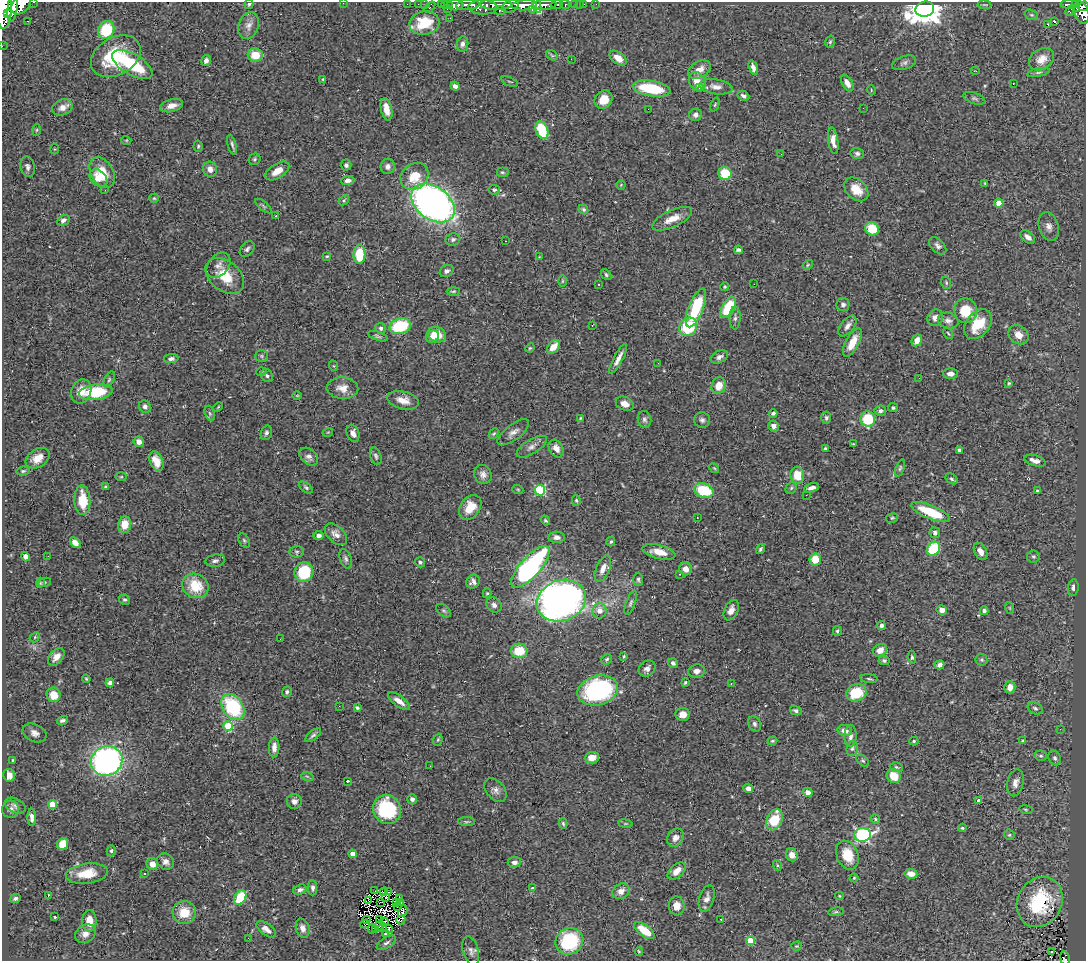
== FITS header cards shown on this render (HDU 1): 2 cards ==
NAXIS1  =                 1084
NAXIS2  =                  959

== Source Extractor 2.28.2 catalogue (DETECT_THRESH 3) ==
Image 1084 x 959 px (HDU 1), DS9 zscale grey, 1 PNG px = 1 image px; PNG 1088 x 963 px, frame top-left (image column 1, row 959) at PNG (2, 2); each listed source drawn as its Kron ellipse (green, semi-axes under 4 px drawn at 4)
Background 0.541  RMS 0.034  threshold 0.101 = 3 sigma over >= 5 px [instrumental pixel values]
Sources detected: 427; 8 with non-positive FLUX_AUTO (blend fragments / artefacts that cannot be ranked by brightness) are neither listed nor drawn; the other 419 listed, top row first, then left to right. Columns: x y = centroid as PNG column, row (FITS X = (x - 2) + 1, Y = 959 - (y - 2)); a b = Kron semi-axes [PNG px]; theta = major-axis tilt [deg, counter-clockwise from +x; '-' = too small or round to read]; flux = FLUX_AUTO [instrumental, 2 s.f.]
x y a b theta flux
34 2 3 2 - 31
343 3 2 2 - 130
21 4 12 8 49 1500
249 4 5 3 - 3.2
407 4 2 2 - 8.2
418 4 3 2 - 14
425 4 2 2 - 6
441 4 4 3 - 24
575 4 3 3 - 29
579 4 2 2 - 5.9
584 4 2 2 - 9.2
596 4 2 2 - 6.5
1069 4 9 3 -1 170
447 5 6 3 0 60
455 5 8 5 -1 820
468 5 12 5 4 870
496 5 16 5 -1 650
524 5 12 5 4 1500
537 5 8 3 -71 400
545 5 12 5 2 880
557 5 6 4 11 290
565 5 5 3 - 77
984 5 7 3 -5 2.5
1076 5 4 3 - 86
510 6 9 6 28 820
1084 6 6 4 22 290
13 7 15 5 83 1400
430 7 6 4 48 63
483 7 14 7 -1 620
4 8 20 8 89 2600
447 9 3 2 - 14
925 9 9 7 12 3500
1077 9 4 2 - 60
500 10 6 3 0 110
532 10 4 3 - 130
1070 11 6 3 64 11
1081 12 11 7 -70 530
7 14 4 3 - 380
1031 15 7 5 -19 3.4
450 18 2 2 - 4.1
28 21 2 2 - 1.5
1054 21 4 3 - 5.4
424 23 15 11 10 82
1048 24 3 2 - 11
249 26 14 10 70 16
106 30 9 8 - 91
830 42 6 4 73 3.5
462 44 8 5 81 8.2
2 46 2 2 - 6.6
255 55 7 7 - 41
552 55 6 4 -32 3.2
116 56 26 18 29 130
618 58 10 5 -37 22
571 59 2 2 - 9.7
1041 59 13 10 35 24
206 61 5 5 - 9.3
904 63 12 6 17 8.5
132 65 22 10 -30 170
753 67 7 4 -73 9.9
699 69 12 8 29 22
975 71 4 3 - 2.3
1038 72 11 3 10 5.6
323 79 4 4 - 2.1
509 82 8 2 -21 2.5
697 82 10 8 -61 29
847 83 9 5 -60 13
1013 83 3 2 - 2
455 86 4 4 - 8.3
699 87 3 3 - 20
716 87 16 7 -8 16
651 88 19 7 -9 110
871 90 5 3 - 2
743 96 6 4 -24 6.8
974 98 11 5 -20 5.9
603 100 10 8 49 35
715 105 7 3 69 3
171 106 12 6 14 16
62 107 10 8 23 16
863 108 2 2 - 1.1
386 109 11 5 -77 22
648 109 3 2 - 5.7
695 115 6 6 - 7.6
37 130 5 3 - 2.5
542 130 9 6 -69 94
126 140 5 3 - 1.9
833 141 13 5 -82 16
232 145 10 3 -74 5.3
198 146 5 4 - 3.5
55 149 5 3 - 2
857 153 7 5 -15 6.1
781 154 2 2 - 1.3
255 159 6 5 - 4.5
346 165 5 5 - 6.1
388 166 8 7 - 9
28 167 10 7 -76 8.1
210 169 7 7 - 17
277 171 13 7 32 26
502 172 6 5 - 3.7
102 173 16 11 -60 48
725 174 7 6 - 68
414 176 15 12 38 52
98 178 10 7 -45 25
348 180 6 4 5 8.6
985 183 4 3 - 2.1
621 185 4 4 - 2.5
856 189 14 10 -44 38
105 190 2 2 - 13
494 190 6 5 - 4.4
154 198 5 4 - 2.8
344 200 6 4 41 3.5
433 203 24 16 -36 1200
999 203 4 4 - 41
263 206 10 3 -40 3.4
583 209 5 4 - 3.9
276 216 3 2 - 1.6
672 219 21 8 25 28
63 220 6 5 - 7.7
1049 226 14 10 -71 15
872 229 7 6 - 59
1028 237 8 5 -38 14
453 239 7 6 - 6.7
505 241 3 2 - 2.3
938 246 10 6 -45 7.7
247 249 9 6 50 6.3
738 250 4 3 - 6.8
359 254 9 6 87 77
327 256 4 3 - 2.3
539 257 3 3 - 1.6
218 265 14 10 50 15
808 265 5 4 - 2.6
447 271 7 5 32 6.5
606 275 6 4 -51 3.9
225 276 22 15 -39 64
562 281 6 4 89 2.8
946 283 6 4 -71 3.4
599 284 3 2 - 2.1
754 284 3 2 - 2.2
725 287 4 4 - 2.5
453 291 6 3 1 3.2
843 304 6 6 - 6.4
696 308 20 7 68 130
728 308 11 6 60 100
966 311 12 11 - 61
735 318 11 5 89 8
935 318 8 7 - 12
948 321 10 8 -14 10
978 324 17 11 51 73
592 325 3 2 - 2
400 326 11 7 15 120
847 326 12 6 52 11
688 327 9 8 - 110
381 328 5 5 - 6
948 333 6 3 -54 2.5
437 335 9 7 -25 38
1018 335 11 8 -42 22
378 336 10 4 -19 4.5
432 337 7 5 30 13
917 340 6 5 - 20
852 343 16 6 61 34
553 347 8 5 47 27
530 348 5 4 - 2.6
262 356 6 5 - 3.6
719 357 9 6 26 8.6
171 359 7 4 7 6.7
618 359 17 4 62 15
658 363 2 2 - 4.4
334 366 5 3 - 2.2
261 372 5 3 - 1.8
950 374 7 5 -1 9.6
267 376 7 5 -57 5.4
919 378 3 2 - 2.3
109 380 9 4 63 5
1009 383 3 3 - 2.9
719 386 8 7 - 32
342 388 16 10 -3 22
81 391 12 9 66 27
96 392 17 8 8 110
297 395 5 3 - 1.9
403 400 16 9 -14 25
625 404 9 6 -24 16
145 407 6 5 - 7.1
218 407 5 3 - 2.1
893 408 5 4 - 4.4
880 411 6 5 - 6
210 413 8 5 -70 4.5
773 413 4 3 - 5.7
580 418 4 3 - 2.1
826 418 6 5 - 5.2
644 419 8 6 -75 6.6
868 419 7 7 - 90
702 420 8 8 - 7.4
773 426 5 5 - 10
328 432 5 3 - 2
513 432 19 7 37 14
266 433 7 5 71 5.9
353 433 9 6 -69 12
494 434 6 4 47 3.1
139 442 5 5 - 13
853 444 3 2 - 1.9
532 447 17 7 32 14
556 449 9 6 -58 15
825 449 4 3 - 4
959 450 4 4 - 7.8
376 456 9 5 -72 5.3
309 457 10 7 -41 9.9
38 458 13 9 32 30
156 461 10 6 -67 25
1035 461 11 5 -17 14
714 468 5 4 - 2.6
900 468 9 4 69 4
23 471 6 4 10 3.8
483 475 10 8 -66 12
797 475 8 7 - 44
121 477 6 4 1 2.6
951 479 6 4 -39 4
106 487 3 3 - 3.1
306 487 7 4 -38 4
791 488 6 5 - 3.7
812 488 8 4 14 9.5
518 490 5 3 - 2.2
540 490 5 5 - 210
704 490 10 7 -19 95
1037 491 3 3 - 3.6
806 495 2 2 - 74
82 500 15 8 -86 55
576 500 5 4 - 3.3
470 507 13 9 54 39
930 512 21 6 -22 98
697 518 3 2 - 2.2
892 518 6 4 13 3.3
545 520 5 4 - 3.3
125 525 8 6 81 34
935 533 5 5 - 6.2
336 534 13 8 -43 15
319 536 5 4 - 7.9
557 537 8 5 -3 9.3
244 540 8 5 -63 4.1
611 541 5 4 - 3.6
75 543 6 4 -42 18
760 549 5 4 - 4.5
933 549 7 6 - 120
980 551 9 6 -62 14
297 552 7 5 1 4.2
659 552 17 7 -14 33
48 556 2 2 - 1.1
26 557 5 4 - 10
1033 557 6 6 - 4.5
346 559 10 5 -70 6.8
815 559 6 6 - 36
215 561 10 6 9 7.3
420 562 5 5 - 4.3
530 567 26 10 48 530
603 569 13 6 67 18
686 569 6 6 - 15
304 572 10 9 - 110
680 574 3 3 - 2.1
638 579 7 5 -90 4.5
44 582 7 4 21 2.9
473 582 7 6 - 9.3
40 583 5 3 - 1.9
195 586 13 12 - 67
1073 587 8 5 83 8.7
487 593 5 4 - 2.8
125 600 5 5 - 4.3
561 601 25 20 21 1200
631 603 12 4 69 5.9
494 605 8 7 - 8.6
1010 608 6 3 -71 2.5
731 610 11 6 65 13
942 610 5 4 - 12
444 611 8 5 -37 5
599 611 7 7 - 18
984 611 4 4 - 5.8
881 625 4 4 - 6.3
837 631 5 3 - 3.5
35 637 6 4 47 3.5
280 639 3 2 - 2.7
880 650 7 6 - 17
519 651 8 7 - 60
624 656 3 3 - 2.1
56 657 10 6 48 17
912 657 6 4 -83 4.1
607 659 5 4 - 3.9
981 660 6 5 - 3.5
884 661 5 4 - 4.2
673 663 5 4 - 6.8
940 665 5 4 - 10
647 668 9 7 42 11
697 671 8 6 9 12
86 679 4 3 - 2.7
869 679 9 3 -7 3.4
685 682 4 3 - 2.7
110 683 4 4 - 6.6
731 683 3 2 - 3.6
1010 687 6 5 - 19
598 690 21 14 14 320
287 692 5 5 - 4.6
856 693 10 8 22 77
54 695 7 7 - 35
399 701 13 5 -36 20
339 706 2 2 - 1.1
233 707 14 10 -55 190
357 708 4 3 - 3.7
1035 708 8 5 -29 5.6
796 711 6 4 -15 5.4
683 714 7 6 - 17
62 720 6 3 16 5.8
754 724 8 6 -66 6.3
228 726 5 5 - 86
1060 729 3 2 - 2.9
845 731 7 5 -14 14
35 733 12 8 -23 13
313 735 9 4 39 5.5
850 736 11 6 88 10
438 740 6 4 69 3.2
772 741 5 3 - 2.9
914 741 4 3 - 3.5
1023 741 3 3 - 4.2
274 747 10 5 88 14
852 748 8 5 78 5.7
1041 756 6 5 - 4.7
592 758 7 6 - 21
1055 758 7 6 - 6.6
13 760 4 3 - 3.2
107 761 16 14 27 680
863 761 7 4 -41 3.7
430 766 3 2 - 3.3
896 767 6 5 - 3.9
9 775 6 6 - 19
307 776 6 4 -19 3.1
894 776 7 6 - 36
348 781 3 2 - 2.7
1015 783 13 8 78 15
748 788 5 4 - 8.7
495 790 13 9 -47 12
808 792 5 4 - 12
412 799 5 5 - 6.2
979 800 3 3 - 13
294 801 7 7 - 11
52 804 4 4 - 70
15 806 11 7 -25 8.6
11 809 8 8 - 11
387 809 15 13 -55 160
1026 809 7 3 -9 2.6
32 817 8 4 -89 11
875 819 5 4 - 3.1
774 820 11 7 66 79
466 822 8 4 0 4.5
563 823 5 3 - 3.8
625 824 7 3 -8 2.9
962 828 4 3 - 2.6
863 835 8 6 11 350
1009 835 5 5 - 3.4
675 838 9 7 57 12
62 844 6 5 - 45
111 851 5 4 - 4
353 854 4 4 - 18
792 855 6 5 - 18
847 855 15 10 -67 49
165 862 9 8 - 10
514 862 6 5 - 9.8
152 864 6 5 - 20
777 865 5 3 - 2.4
677 871 11 6 43 22
87 874 21 10 7 49
144 874 3 2 - 2.2
911 874 6 4 -7 22
854 878 4 4 - 2.8
313 888 7 4 90 5.8
532 888 3 3 - 23
300 890 7 5 19 7.6
375 891 3 2 - 5.2
621 891 9 7 35 16
384 892 4 2 - 2
389 892 2 2 - 3.4
48 896 3 2 - 18
839 896 4 4 - 2
240 897 8 5 57 85
386 897 4 2 - 3.4
15 898 5 4 - 4.6
707 898 13 7 73 14
399 899 2 2 - 13
368 900 2 2 - 0.25
381 902 4 2 - 2.6
1040 902 26 22 60 190
396 903 3 2 - 1.9
400 903 4 2 - 4.3
677 906 9 8 - 20
397 907 3 2 - 1.8
403 911 6 3 61 1.7
836 912 8 4 8 3.6
184 913 12 11 - 47
55 917 3 3 - 2.6
379 919 2 2 - 2.2
366 920 4 2 - 6.2
401 920 4 3 - 39
721 920 3 2 - 5.2
89 921 11 7 -90 27
384 922 5 2 - 2.1
365 924 5 2 - 7.2
379 926 5 2 - 0.87
303 928 10 6 -74 11
383 928 4 3 - 0.016
266 929 11 5 -36 13
372 929 5 2 - 3.4
388 929 5 2 - 4.2
376 930 3 2 - 1.2
644 930 12 5 -37 56
85 934 11 8 33 14
385 934 3 2 - 2
248 938 3 2 - 1.4
569 941 14 13 - 170
750 941 4 4 - 55
386 943 11 5 31 6.6
796 946 5 4 - 2.9
471 951 15 8 -74 10
639 951 4 3 - 2.1
1051 952 3 2 - 3.2
1065 958 7 4 -82 50
At the frame edge (FLAGS 8, measured only in part): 8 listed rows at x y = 34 2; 343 3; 21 4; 1084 6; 13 7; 4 8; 2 46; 1065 958
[8 non-positive-flux detections neither listed nor drawn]